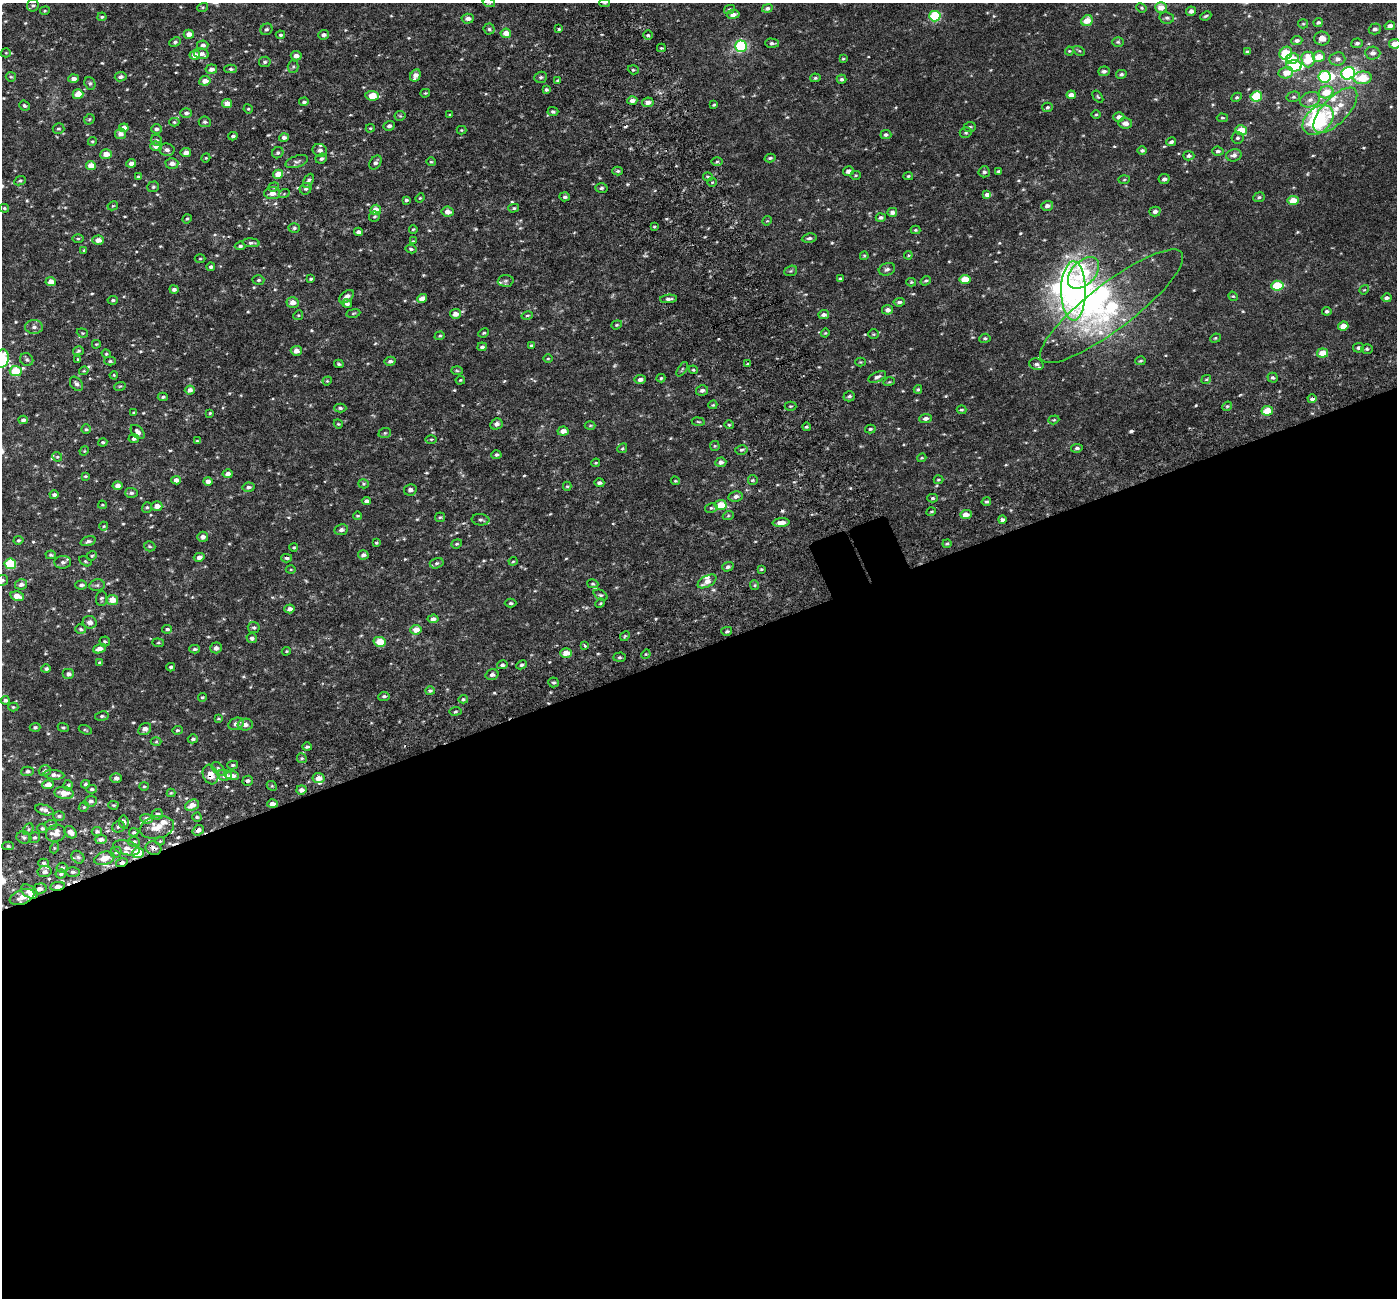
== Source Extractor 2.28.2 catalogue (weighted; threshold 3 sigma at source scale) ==
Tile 15 of 4 x 4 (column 3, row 4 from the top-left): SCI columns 2855-4249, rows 222-1517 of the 5706 x 5572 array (HDU 1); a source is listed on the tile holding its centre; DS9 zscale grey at full resolution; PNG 1399 x 1300 px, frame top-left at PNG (2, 3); each listed source drawn as its Kron ellipse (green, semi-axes under 4 px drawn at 4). Shown black and unused: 50% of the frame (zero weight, under 3 of 6 exposures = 5% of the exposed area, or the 3 px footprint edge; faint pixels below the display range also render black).
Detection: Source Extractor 2.28.2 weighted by HDU 2 'WHT'; one run over the whole footprint, this tile lists its part. Background 0.0028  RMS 0.0023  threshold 0.00929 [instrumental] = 3 sigma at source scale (4.09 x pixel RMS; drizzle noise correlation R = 1.36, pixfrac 0.8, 0.0396/0.0396 arcsec/px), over >= 5 px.
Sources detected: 595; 6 inside a brighter object's white glare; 5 cosmic-ray / hot-pixel residue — neither listed nor drawn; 16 inside a brighter listed object's ellipse — not listed separately; of the other 568, all 500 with FLUX_AUTO >= 0.201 (the completeness limit of this list) listed and drawn (68 fainter detections not listed), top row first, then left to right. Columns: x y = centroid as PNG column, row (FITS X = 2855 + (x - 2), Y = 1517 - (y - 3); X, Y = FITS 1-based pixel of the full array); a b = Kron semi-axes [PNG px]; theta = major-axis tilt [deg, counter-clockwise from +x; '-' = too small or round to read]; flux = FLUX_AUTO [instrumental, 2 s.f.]
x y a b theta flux
489 3 6 4 -19 0.36
604 3 5 4 - 0.22
33 5 6 6 - 0.41
203 7 5 3 - 0.25
1161 7 6 5 - 1.9
767 8 5 4 - 0.71
1141 8 5 3 - 0.29
729 10 5 4 - 0.46
45 11 5 4 - 0.23
1191 11 5 4 - 0.83
733 14 6 4 10 1
935 16 6 5 - 12
1206 16 6 3 25 0.26
102 17 4 4 - 0.29
1167 18 7 5 -10 0.46
468 19 6 5 - 0.95
1087 21 6 5 - 2.4
1318 22 4 4 - 0.45
1303 24 5 4 - 0.24
1390 26 5 4 - 0.88
266 29 6 5 - 0.43
489 29 5 5 - 0.35
559 29 3 3 - 0.24
1375 29 6 5 - 0.61
506 33 5 4 - 1.8
189 34 5 4 - 1.4
280 35 5 4 - 0.37
323 35 5 5 - 0.67
648 35 5 4 - 0.36
1322 38 8 7 - 1.4
1297 41 5 4 - 0.59
175 42 6 4 27 0.42
1118 42 6 5 - 0.34
772 43 7 4 -1 0.46
1357 43 6 4 4 0.56
1395 44 5 5 - 2
203 45 6 5 - 0.8
741 46 6 5 - 19
661 48 4 3 - 0.25
1069 51 4 4 - 0.22
1079 51 6 4 -29 0.28
1247 52 4 3 - 0.42
6 53 5 4 - 0.21
1286 53 7 6 - 7.7
1373 53 7 6 - 0.91
201 54 7 5 -14 0.87
195 55 5 4 - 2.1
296 56 5 4 - 1.2
1319 57 6 5 - 2.9
1292 58 7 5 11 3.4
843 59 4 3 - 0.22
1308 59 8 6 -85 4.7
1337 59 8 6 6 0.92
265 62 6 5 - 0.43
1294 66 8 5 -3 20
293 67 6 5 - 0.38
211 69 6 5 - 1
231 69 6 4 -2 0.37
633 70 5 4 - 0.33
1104 71 6 5 - 0.53
1286 73 7 5 13 2.2
1348 73 7 6 - 36
1121 74 5 4 - 0.51
415 75 6 5 - 1.2
11 77 5 4 - 0.29
121 77 6 4 8 0.58
541 77 6 5 - 0.44
1325 77 6 6 - 13
815 78 5 4 - 0.33
1362 78 9 6 6 4
73 79 5 4 - 0.91
842 79 5 4 - 0.43
205 81 5 5 - 1.6
558 81 4 3 - 0.28
90 83 7 5 -69 0.38
546 90 4 3 - 0.47
1326 92 7 6 - 3.1
425 93 5 3 - 0.23
78 94 5 5 - 2.7
1071 95 4 4 - 1.2
372 96 7 5 -6 3
1256 96 6 5 - 7.2
1098 97 7 3 -54 0.25
1237 97 5 4 - 0.34
1293 97 7 5 13 0.41
1310 100 10 7 20 1.1
632 101 5 4 - 1
304 102 5 4 - 0.41
648 102 6 4 9 0.95
227 103 5 4 - 1.8
714 105 4 3 - 0.26
24 106 5 4 - 0.37
1047 107 5 4 - 0.34
248 109 5 4 - 0.23
1335 110 29 13 46 4.6
553 111 5 4 - 0.43
186 113 6 5 - 0.5
450 115 3 3 - 0.23
1096 115 5 3 - 0.21
400 116 5 5 - 0.26
1119 117 5 5 - 0.88
1222 118 6 4 -3 0.3
89 119 6 4 45 0.28
1318 120 18 12 42 18
174 122 5 4 - 0.25
205 122 6 5 - 0.39
1125 123 7 5 -6 1
389 126 5 5 - 0.6
970 127 6 5 - 0.35
124 128 5 4 - 1.6
370 128 4 3 - 0.23
58 129 6 5 - 0.35
156 129 5 4 - 0.58
461 130 5 4 - 0.21
1241 130 6 5 - 3.5
966 133 6 5 - 0.36
120 134 5 5 - 1.1
886 135 5 4 - 0.46
233 136 4 4 - 0.44
284 137 5 4 - 0.72
1237 138 6 5 - 0.4
156 140 6 5 - 0.47
92 141 4 4 - 0.24
1171 142 5 4 - 0.5
156 146 6 4 -6 1.5
167 150 7 6 - 0.78
320 150 7 6 - 0.82
1142 150 5 4 - 0.4
1218 151 6 4 -5 0.44
186 153 5 4 - 1.2
278 153 6 5 - 0.45
106 154 6 5 - 1.9
1234 155 8 6 16 0.8
1189 156 5 4 - 0.53
206 158 4 4 - 0.21
770 158 5 3 - 0.33
321 159 6 5 - 0.43
297 162 12 5 18 0.6
375 162 7 5 55 0.61
431 162 5 4 - 0.24
717 162 6 4 1 0.33
131 163 5 4 - 1.1
172 163 6 5 - 0.97
91 165 5 4 - 2.2
618 171 5 4 - 0.3
848 171 5 4 - 0.99
998 171 3 3 - 0.32
984 172 5 5 - 0.53
278 174 5 4 - 2.7
856 175 5 4 - 0.24
908 176 5 4 - 0.27
139 177 4 3 - 0.42
708 177 5 4 - 0.3
1164 179 5 5 - 0.61
1124 180 5 3 - 0.21
20 181 6 4 25 0.32
308 181 7 4 62 0.53
712 182 5 4 - 0.26
153 187 6 5 - 0.34
274 187 5 4 - 0.29
601 188 6 4 3 0.42
306 189 6 5 - 0.43
272 193 8 6 4 1.3
284 194 5 3 - 0.2
987 195 4 4 - 1.3
565 197 5 4 - 0.46
1259 197 6 5 - 0.39
420 198 5 4 - 0.2
406 200 4 3 - 0.34
1293 201 5 4 - 3.4
113 206 5 4 - 0.21
1047 206 6 5 - 0.77
4 208 4 3 - 0.27
514 208 5 4 - 0.29
376 210 5 5 - 2.6
1155 211 6 5 - 0.65
447 212 6 5 - 1.3
892 212 5 4 - 0.94
374 217 5 5 - 0.3
881 217 5 4 - 0.47
187 219 5 4 - 0.24
767 221 5 4 - 0.21
654 227 4 2 - 0.2
294 228 5 5 - 0.42
413 229 4 3 - 0.24
915 230 5 4 - 0.25
358 232 4 4 - 0.77
78 238 6 4 0 0.29
809 238 7 4 7 0.47
98 240 6 4 3 1.4
413 241 4 4 - 0.2
251 243 8 4 -5 0.51
240 246 5 4 - 0.42
411 249 5 4 - 0.36
84 250 3 3 - 0.22
908 255 4 3 - 0.22
864 256 4 4 - 0.22
200 259 5 3 - 0.22
211 267 4 3 - 0.49
887 269 8 6 18 0.61
791 271 7 5 20 0.31
1083 273 19 11 46 9.3
840 278 4 3 - 0.24
311 279 4 3 - 0.3
965 279 5 4 - 3.7
258 280 6 4 3 0.32
506 281 8 6 3 0.45
926 281 5 4 - 0.33
51 282 5 4 - 1.9
911 282 5 4 - 0.22
1277 286 6 5 - 7.6
174 290 4 4 - 0.55
1364 290 5 4 - 0.23
1073 291 30 12 -90 33
1233 296 5 4 - 0.24
346 297 8 5 40 0.97
422 298 5 4 - 1.3
1387 298 5 4 - 0.63
668 299 8 4 5 0.55
113 300 5 4 - 0.34
293 302 6 5 - 1.6
899 302 6 4 7 0.54
347 304 5 4 - 0.61
1112 306 88 23 37 26
887 310 5 4 - 0.95
1327 311 5 4 - 0.43
353 313 7 3 9 0.26
455 314 5 5 - 1.3
298 315 5 4 - 0.24
824 315 5 4 - 0.74
527 316 6 4 13 0.33
617 325 5 4 - 0.28
1343 326 5 4 - 2.2
34 327 9 7 -3 0.86
82 333 6 4 -21 0.25
484 333 5 4 - 0.29
825 333 4 4 - 0.21
873 334 5 4 - 0.28
440 336 5 4 - 0.28
985 338 6 4 9 0.35
1215 338 5 4 - 0.29
96 344 4 3 - 0.22
531 345 4 4 - 0.28
482 347 4 3 - 0.47
1359 348 5 5 - 0.61
1367 349 6 5 - 0.37
78 351 5 4 - 0.32
296 351 5 5 - 1.2
1323 353 5 4 - 3.8
106 354 5 4 - 0.24
2 359 9 6 76 8.7
78 359 4 3 - 0.21
548 359 5 3 - 0.22
27 360 7 6 - 0.46
110 361 6 4 1 0.34
390 361 5 4 - 0.6
1140 361 5 4 - 0.28
860 362 5 4 - 0.24
339 364 5 3 - 0.29
748 364 4 3 - 0.26
1036 364 7 5 -21 0.64
682 369 8 3 57 0.26
693 370 4 4 - 0.26
16 371 6 5 - 5.9
84 371 5 4 - 0.22
457 371 6 4 -2 0.26
114 375 4 3 - 0.21
877 377 9 5 24 0.7
661 378 4 4 - 0.26
1273 378 5 4 - 0.42
640 379 5 4 - 0.77
1206 379 5 4 - 0.23
460 380 5 3 - 0.23
327 381 5 4 - 0.21
889 382 6 3 17 0.22
76 384 8 5 -52 0.63
120 386 6 3 18 0.23
918 389 4 3 - 0.3
190 390 5 4 - 1
702 390 6 5 - 0.65
849 396 6 5 - 0.45
163 397 5 4 - 0.32
1312 399 4 4 - 0.7
713 405 5 3 - 0.24
791 406 6 4 1 0.28
1227 406 5 4 - 0.29
340 408 6 4 -1 0.4
961 410 5 3 - 0.27
1267 411 5 4 - 4
134 412 4 3 - 0.28
210 413 3 3 - 0.24
926 418 6 4 7 0.75
23 420 4 4 - 0.74
1054 420 6 4 19 0.24
698 422 6 3 -9 0.24
338 424 4 4 - 0.22
496 424 6 5 - 0.74
590 425 5 3 - 0.24
729 425 4 4 - 0.25
806 427 4 3 - 0.34
86 429 5 4 - 0.32
870 429 5 4 - 0.33
563 431 5 4 - 1.4
138 432 8 5 -46 0.83
385 433 6 5 - 0.36
134 439 5 4 - 0.52
431 439 5 3 - 0.24
197 441 4 4 - 0.22
103 442 4 3 - 0.35
715 446 5 5 - 0.27
622 448 5 4 - 0.26
1077 448 6 4 9 0.44
741 450 6 4 14 0.42
84 451 5 4 - 0.2
496 455 5 4 - 0.43
57 457 5 4 - 0.25
922 458 5 3 - 0.23
721 462 5 4 - 0.87
596 463 4 3 - 0.21
228 474 5 4 - 0.95
85 476 4 3 - 0.25
176 480 5 4 - 0.94
753 480 5 4 - 0.27
938 480 5 3 - 0.25
208 481 5 4 - 1.1
675 481 5 3 - 0.22
599 483 5 4 - 0.57
363 484 5 4 - 0.27
118 486 5 4 - 1.3
567 486 4 4 - 0.29
248 487 6 4 11 0.51
410 490 6 5 - 0.73
131 493 6 5 - 0.53
54 495 4 4 - 0.55
736 496 7 5 10 0.76
932 498 5 4 - 0.32
366 501 5 4 - 0.68
986 502 5 4 - 0.36
102 505 4 3 - 0.21
721 505 6 5 - 4.1
157 506 5 4 - 1.5
147 507 5 4 - 0.31
711 508 6 5 - 0.34
931 512 5 3 - 0.21
966 514 6 4 2 1.7
358 516 4 3 - 0.25
728 516 5 3 - 0.25
440 517 5 4 - 0.27
480 520 9 5 -6 0.54
1002 520 4 3 - 0.65
781 522 8 4 4 1.4
104 526 4 4 - 0.21
341 530 7 5 11 0.78
203 537 5 5 - 0.85
18 540 5 4 - 0.3
88 541 8 4 17 0.53
376 543 3 3 - 0.23
457 544 5 4 - 0.31
947 544 4 4 - 0.31
150 546 6 5 - 0.32
294 547 4 4 - 0.3
51 555 5 4 - 0.33
363 555 5 4 - 0.75
92 556 5 4 - 0.29
199 557 5 4 - 0.96
287 558 5 4 - 0.45
85 561 6 4 -31 0.27
513 561 4 4 - 0.22
63 562 8 6 5 0.71
437 563 7 5 17 0.41
10 564 6 5 - 11
728 567 6 4 17 0.53
761 569 4 3 - 0.22
291 570 5 3 - 0.21
2 580 6 5 - 0.46
707 581 10 5 30 1.5
21 584 6 5 - 0.84
593 584 6 4 -15 0.3
81 585 6 4 4 0.53
97 585 8 5 11 0.46
754 585 5 4 - 0.29
601 595 7 5 -26 0.4
17 596 7 4 -13 2
101 598 7 5 86 0.39
112 600 6 5 - 2.6
511 603 6 4 0 0.36
600 603 5 4 - 0.24
290 609 5 4 - 0.89
433 619 5 4 - 0.87
90 622 7 6 - 1.1
254 627 6 5 - 0.37
81 629 5 4 - 0.38
167 629 5 4 - 0.44
416 630 5 5 - 2
727 631 5 4 - 0.33
625 636 5 4 - 0.25
252 638 5 5 - 0.54
105 641 5 5 - 0.3
380 642 6 5 - 3.4
158 643 6 4 -4 0.29
584 645 3 3 - 0.87
216 648 6 5 - 0.73
99 649 6 4 20 1.2
195 649 5 3 - 0.37
286 651 4 3 - 0.22
566 653 5 4 - 2.1
646 654 5 4 - 0.21
619 657 6 4 2 0.33
100 663 4 3 - 0.36
502 665 5 4 - 0.5
521 665 5 4 - 0.39
171 667 4 4 - 0.43
46 669 5 4 - 0.42
68 674 6 5 - 0.71
492 675 6 5 - 0.66
554 682 5 5 - 0.36
430 691 5 4 - 0.34
384 696 5 4 - 0.42
202 697 4 4 - 0.28
463 699 5 4 - 0.35
5 700 4 3 - 0.48
13 707 5 4 - 0.26
455 711 6 4 8 0.32
102 716 7 5 9 0.38
218 718 3 3 - 0.22
236 724 8 6 22 0.97
245 724 7 6 - 1
35 727 5 4 - 0.41
63 727 5 4 - 0.29
145 729 7 5 38 1.2
85 730 7 3 -21 0.24
177 730 5 4 - 0.29
193 739 5 4 - 0.45
156 742 5 3 - 0.22
307 747 5 3 - 0.37
302 758 5 4 - 0.32
233 765 5 4 - 0.36
218 769 8 5 -44 0.49
27 771 6 5 - 0.53
45 771 6 5 - 0.49
54 775 10 4 -6 0.85
210 775 10 7 -70 1.7
224 775 7 5 -7 1.2
232 776 6 4 -3 1.3
116 778 5 5 - 0.74
318 778 6 5 - 1.7
248 781 5 5 - 0.48
85 784 4 4 - 0.33
48 785 5 4 - 1.9
68 785 5 4 - 0.36
144 786 4 4 - 0.23
272 786 5 4 - 0.29
92 789 5 4 - 0.38
301 790 5 4 - 0.93
64 793 10 6 -6 2.1
171 793 4 4 - 0.23
91 801 6 5 - 0.58
272 804 5 4 - 1
113 805 5 3 - 0.25
192 805 7 5 23 1.5
84 807 5 4 - 0.27
44 810 9 5 -16 0.84
157 814 5 5 - 0.55
59 816 6 4 -1 0.42
197 817 4 4 - 0.29
147 819 6 5 - 0.86
124 822 7 4 -81 0.47
51 825 6 5 - 0.37
118 827 6 5 - 0.49
157 827 17 11 11 2.5
42 828 5 4 - 0.34
28 829 6 4 62 0.29
198 830 6 5 - 0.78
97 831 5 4 - 0.4
70 832 7 5 -43 1.2
134 832 5 4 - 0.33
56 833 10 8 18 1.8
24 837 7 6 - 0.48
34 838 5 5 - 0.44
101 839 6 4 2 0.75
160 841 4 4 - 0.22
134 842 6 4 -10 0.41
8 846 5 4 - 0.33
54 848 5 3 - 0.22
126 848 14 7 -13 1.4
153 848 8 6 -20 0.94
116 852 5 5 - 0.38
138 853 6 5 - 8
78 857 7 5 -44 0.46
104 858 10 6 16 2.1
44 863 5 4 - 0.39
122 863 6 4 16 1
62 868 5 5 - 0.46
45 872 7 5 7 0.76
73 872 7 4 -1 0.5
61 874 5 4 - 0.36
57 886 7 4 9 1.1
39 889 7 5 16 0.91
29 892 9 5 -34 2.5
22 897 13 7 20 2
Overlapping masked pixels (flux is a lower limit): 9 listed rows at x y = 1312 399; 210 775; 198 830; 153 848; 138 853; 122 863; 57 886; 29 892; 22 897
Isophote crosses this tile's border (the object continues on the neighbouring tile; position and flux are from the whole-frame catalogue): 5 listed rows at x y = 489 3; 604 3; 1395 44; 2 359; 2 580